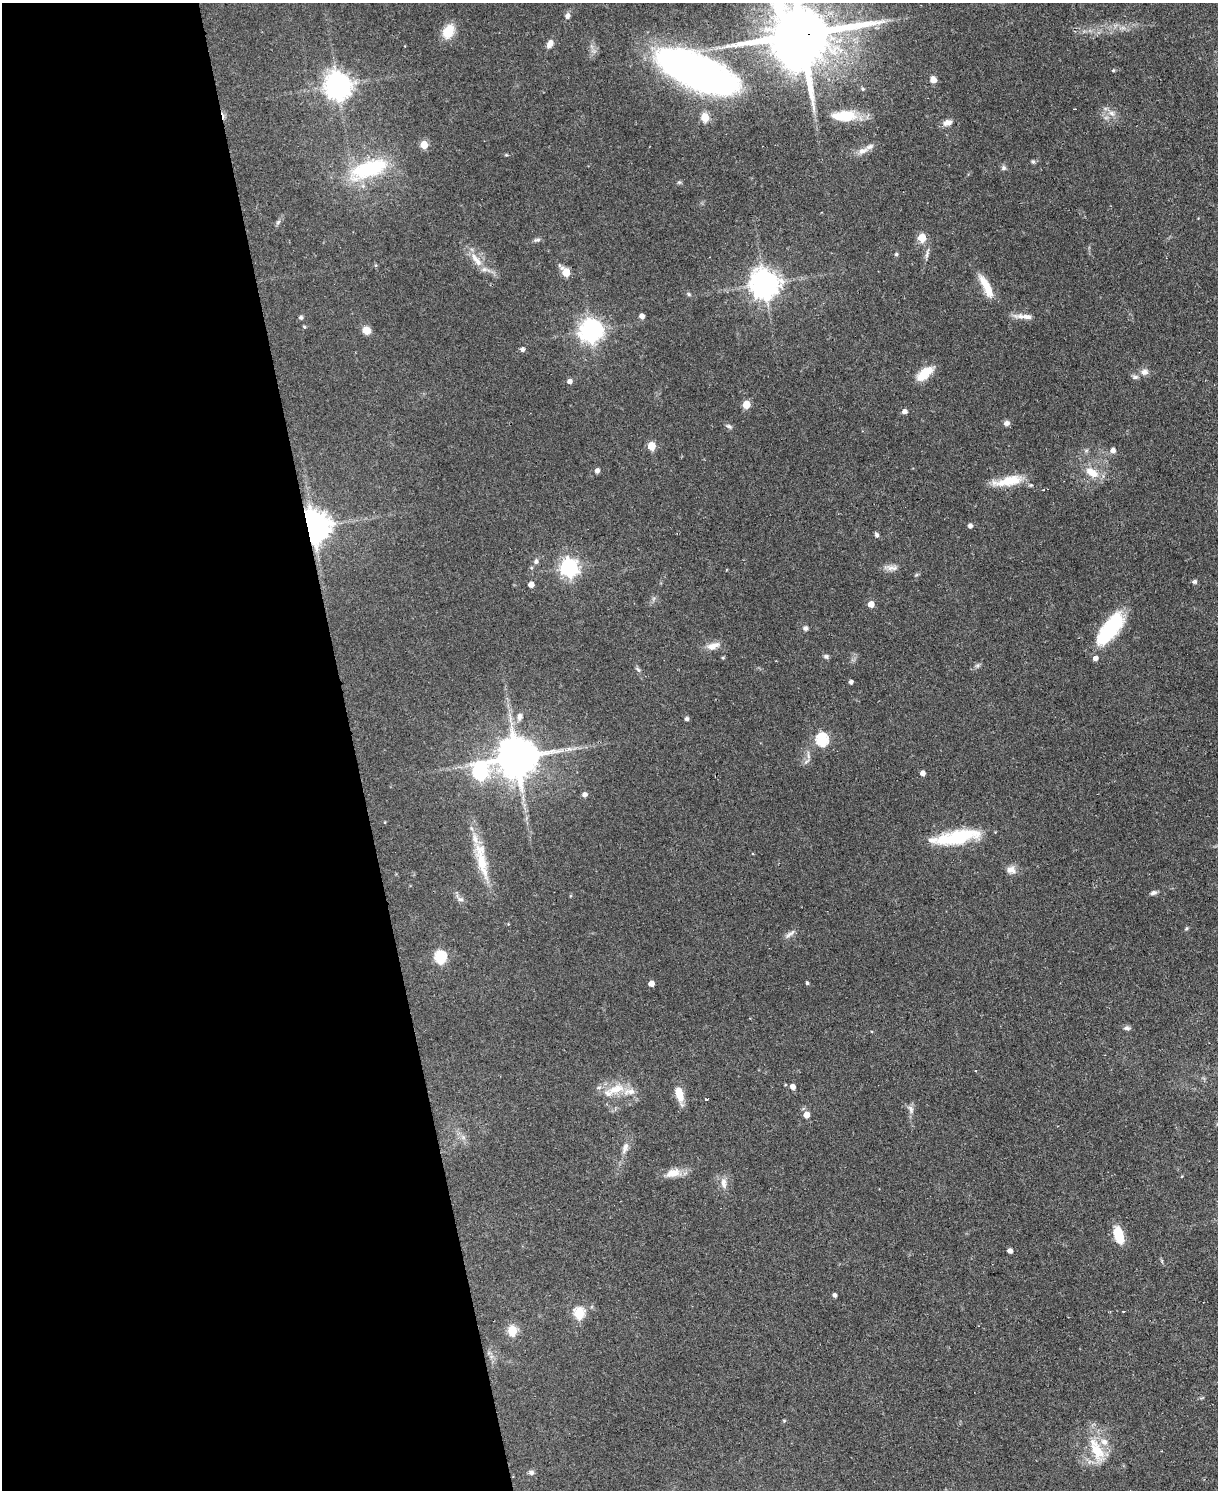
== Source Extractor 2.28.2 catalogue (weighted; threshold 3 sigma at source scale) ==
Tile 5 of 4 x 3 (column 1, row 2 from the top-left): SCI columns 1-1216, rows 1734-3221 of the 4865 x 4839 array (HDU 1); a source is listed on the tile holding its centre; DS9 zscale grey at full resolution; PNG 1220 x 1492 px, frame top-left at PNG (2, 3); no overlay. Shown black and unused: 29% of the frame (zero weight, under 2 of 3 exposures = <1% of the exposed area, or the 3 px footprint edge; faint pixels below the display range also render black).
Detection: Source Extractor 2.28.2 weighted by HDU 2 'WHT'; one run over the whole footprint, this tile lists its part. Background 0.0668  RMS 0.0055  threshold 0.0248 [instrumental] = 3 sigma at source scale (4.5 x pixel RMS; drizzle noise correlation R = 1.50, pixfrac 1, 0.05/0.05 arcsec/px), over >= 5 px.
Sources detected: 111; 2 cosmic-ray / hot-pixel residue — not listed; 6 inside a brighter listed object's ellipse — not listed separately; the other 103 listed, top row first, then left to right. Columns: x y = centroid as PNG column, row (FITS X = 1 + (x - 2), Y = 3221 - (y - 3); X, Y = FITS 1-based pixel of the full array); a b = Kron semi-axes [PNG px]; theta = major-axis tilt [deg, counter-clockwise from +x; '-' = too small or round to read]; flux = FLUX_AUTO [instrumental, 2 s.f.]
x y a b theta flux
567 16 7 6 - 2.2
448 31 16 11 62 11
801 34 21 20 - 5100
550 44 10 7 63 3.2
1113 70 5 4 - 0.59
694 71 76 29 -23 280
933 79 8 8 - 2.8
338 86 9 8 - 650
863 89 5 4 - 0.84
1112 113 9 6 -17 2.7
844 116 35 14 1 18
705 117 5 5 - 21
947 123 10 7 17 3.8
424 145 5 5 - 14
863 151 17 8 24 4.4
1033 161 6 5 - 0.88
1003 168 7 6 - 1.4
369 169 54 21 20 43
278 222 8 4 45 1.2
922 238 5 5 - 17
537 240 10 5 5 1.4
896 254 5 4 - 0.95
927 254 11 4 75 1.7
476 260 26 9 -51 8
376 265 5 3 - 0.58
566 272 6 5 - 15
765 284 9 8 - 790
986 287 30 8 -63 12
689 294 6 5 - 0.85
642 316 5 4 - 3
301 317 5 4 - 1.3
1027 317 21 7 -5 4.4
304 327 4 4 - 0.73
366 330 8 7 - 5.5
591 331 8 8 - 420
522 349 5 4 - 1.8
1144 372 10 8 9 2.9
925 373 22 10 40 11
1135 377 9 6 0 1.6
569 381 5 5 - 2.6
746 405 5 5 - 15
905 411 5 4 - 2.5
1007 423 7 6 - 2.2
729 426 9 5 -36 1.3
651 446 5 5 - 16
1113 450 5 5 - 2.5
597 471 5 4 - 2.3
1092 472 19 10 -33 8.9
1007 481 36 12 13 13
970 526 5 4 - 2.2
313 527 9 8 - 1000
877 535 5 4 - 1.6
536 561 7 6 - 1.7
569 567 7 7 - 230
892 568 20 6 -5 3.3
1195 581 6 5 - 0.99
531 584 5 4 - 4.2
871 604 5 5 - 5.9
805 628 6 6 - 1.6
1110 629 38 15 53 39
713 646 18 9 20 4.9
826 656 7 5 -11 1.2
723 658 4 4 - 0.66
977 666 7 4 19 1.1
638 670 8 5 -53 1.2
851 682 4 4 - 1.6
520 717 11 7 84 2.6
687 719 5 4 - 1.5
822 740 6 6 - 67
568 749 14 6 11 3.1
517 758 11 11 - 2000
480 772 9 7 67 110
923 773 4 4 - 2.8
584 795 5 5 - 2.3
385 822 4 3 - 0.4
959 836 49 16 10 32
482 864 49 12 -75 19
1011 870 14 10 -17 3.9
1153 893 8 5 14 1.6
460 899 10 6 -10 1.7
1186 929 6 4 19 0.68
790 934 18 5 38 2.2
440 957 6 6 - 58
651 983 4 4 - 5.2
807 983 4 4 - 0.86
1127 1028 9 6 -5 1.5
793 1087 5 4 - 3.4
616 1089 26 11 19 12
679 1094 16 8 -78 9.4
705 1099 4 2 - 0.62
911 1109 12 7 -72 2.4
806 1115 5 5 - 5.6
625 1148 18 8 72 3.9
673 1173 20 11 17 7.2
724 1183 16 7 -85 3.9
1118 1235 18 9 -73 14
1010 1251 4 4 - 2.6
835 1295 4 4 - 1.6
579 1313 6 5 - 41
512 1331 5 5 - 30
784 1421 6 4 0 0.54
1097 1450 39 15 -66 17
531 1472 7 6 - 1.5
Overlapping masked pixels (flux is a lower limit): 2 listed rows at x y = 801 34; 313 527
Isophote crosses this tile's border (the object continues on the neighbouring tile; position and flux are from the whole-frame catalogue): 2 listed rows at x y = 801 34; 694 71